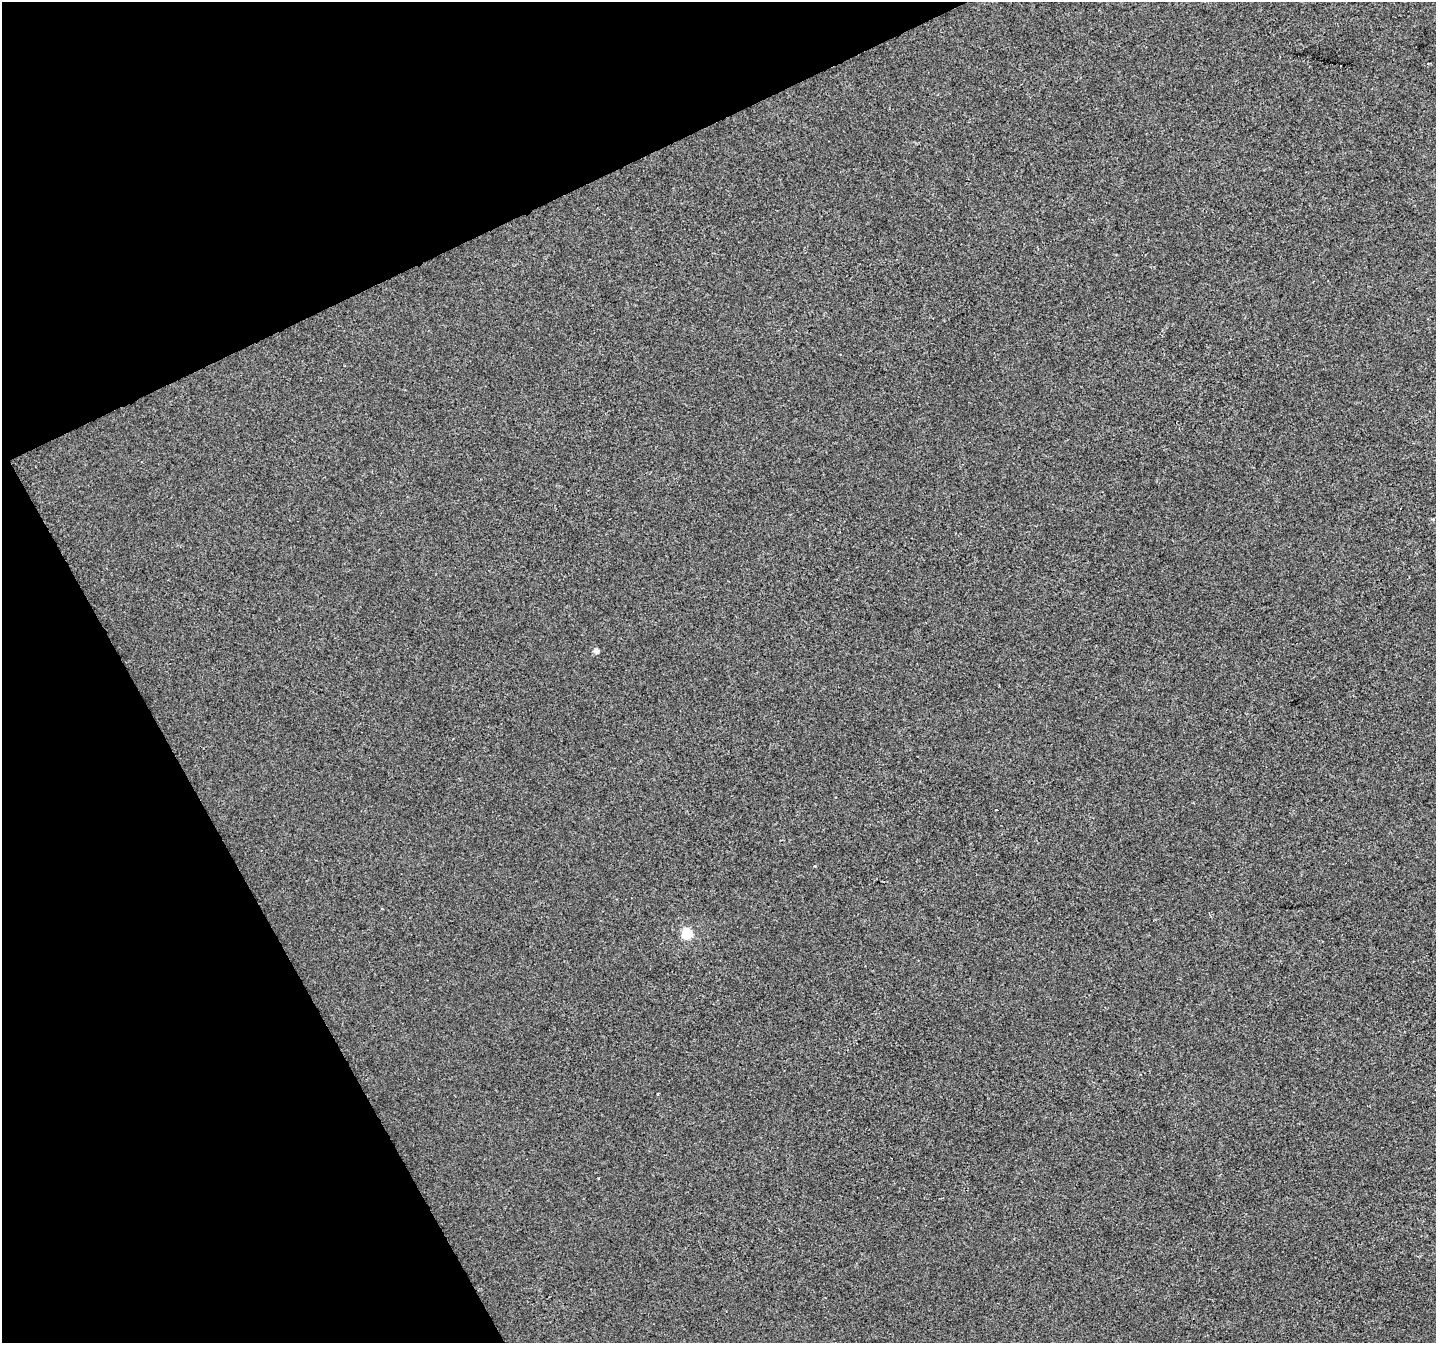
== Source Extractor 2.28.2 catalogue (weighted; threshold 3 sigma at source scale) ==
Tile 5 of 4 x 4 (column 1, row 2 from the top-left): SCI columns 3-1436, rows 2838-4178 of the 5739 x 5615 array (HDU 1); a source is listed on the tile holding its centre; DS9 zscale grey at full resolution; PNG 1438 x 1345 px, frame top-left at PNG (2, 2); no overlay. Shown black and unused: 23% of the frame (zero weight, under 2 of 3 exposures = <1% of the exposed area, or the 3 px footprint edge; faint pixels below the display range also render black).
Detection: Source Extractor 2.28.2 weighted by HDU 2 'WHT'; one run over the whole footprint, this tile lists its part. Background -3.60e-04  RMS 0.0041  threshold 0.0186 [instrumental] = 3 sigma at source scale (4.5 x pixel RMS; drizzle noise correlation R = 1.50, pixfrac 1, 0.0396/0.0396 arcsec/px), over >= 5 px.
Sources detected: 5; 2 cosmic-ray / hot-pixel residue — not listed; the other 3 listed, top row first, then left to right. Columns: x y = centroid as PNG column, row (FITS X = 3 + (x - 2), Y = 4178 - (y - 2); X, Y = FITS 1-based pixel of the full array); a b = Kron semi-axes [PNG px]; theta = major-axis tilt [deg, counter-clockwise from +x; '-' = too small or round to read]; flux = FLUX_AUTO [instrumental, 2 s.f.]
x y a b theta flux
596 651 5 4 - 2.6
686 934 5 5 - 32
657 1094 3 2 - 0.44